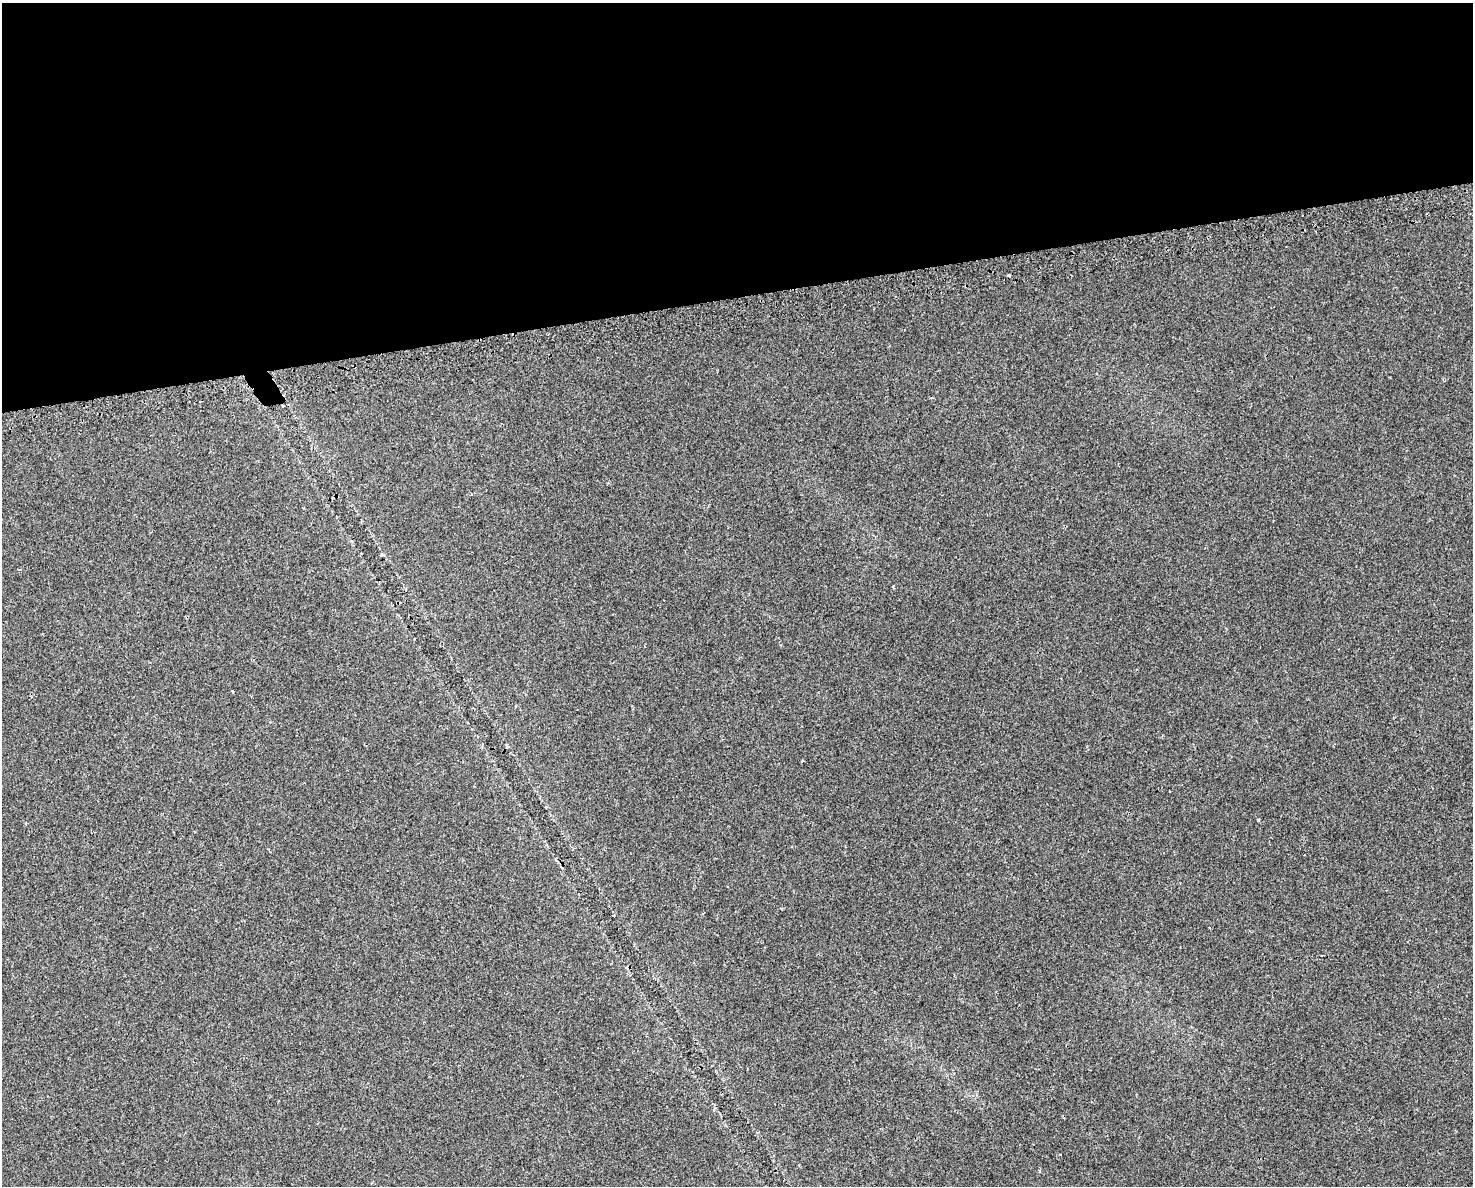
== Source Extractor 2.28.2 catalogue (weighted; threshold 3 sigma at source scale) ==
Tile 2 of 3 x 4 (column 2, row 1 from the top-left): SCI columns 1565-3035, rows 3589-4772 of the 4556 x 4811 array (HDU 1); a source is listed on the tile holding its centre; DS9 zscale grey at full resolution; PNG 1475 x 1188 px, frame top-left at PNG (2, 3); no overlay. Shown black and unused: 25% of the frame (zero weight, under 2 of 3 exposures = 3% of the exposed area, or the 3 px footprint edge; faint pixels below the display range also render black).
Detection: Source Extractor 2.28.2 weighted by HDU 2 'WHT'; one run over the whole footprint, this tile lists its part. Background 0.0393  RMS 0.0057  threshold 0.0257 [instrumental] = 3 sigma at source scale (4.5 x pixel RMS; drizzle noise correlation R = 1.50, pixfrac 1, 0.0396/0.0396 arcsec/px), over >= 5 px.
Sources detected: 8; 1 cosmic-ray / hot-pixel residue — not listed; the other 7 listed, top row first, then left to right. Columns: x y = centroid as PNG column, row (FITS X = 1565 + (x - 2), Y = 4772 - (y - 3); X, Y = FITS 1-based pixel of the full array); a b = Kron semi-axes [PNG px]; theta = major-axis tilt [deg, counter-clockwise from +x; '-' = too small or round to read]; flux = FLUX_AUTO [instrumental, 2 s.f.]
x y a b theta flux
1009 275 3 3 - 1.1
283 406 3 3 - 0.87
382 555 5 3 - 0.7
233 691 3 3 - 2.9
515 706 4 3 - 0.63
1258 820 4 3 - 0.74
26 823 4 3 - 0.67
Overlapping masked pixels (flux is a lower limit): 1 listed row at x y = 283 406